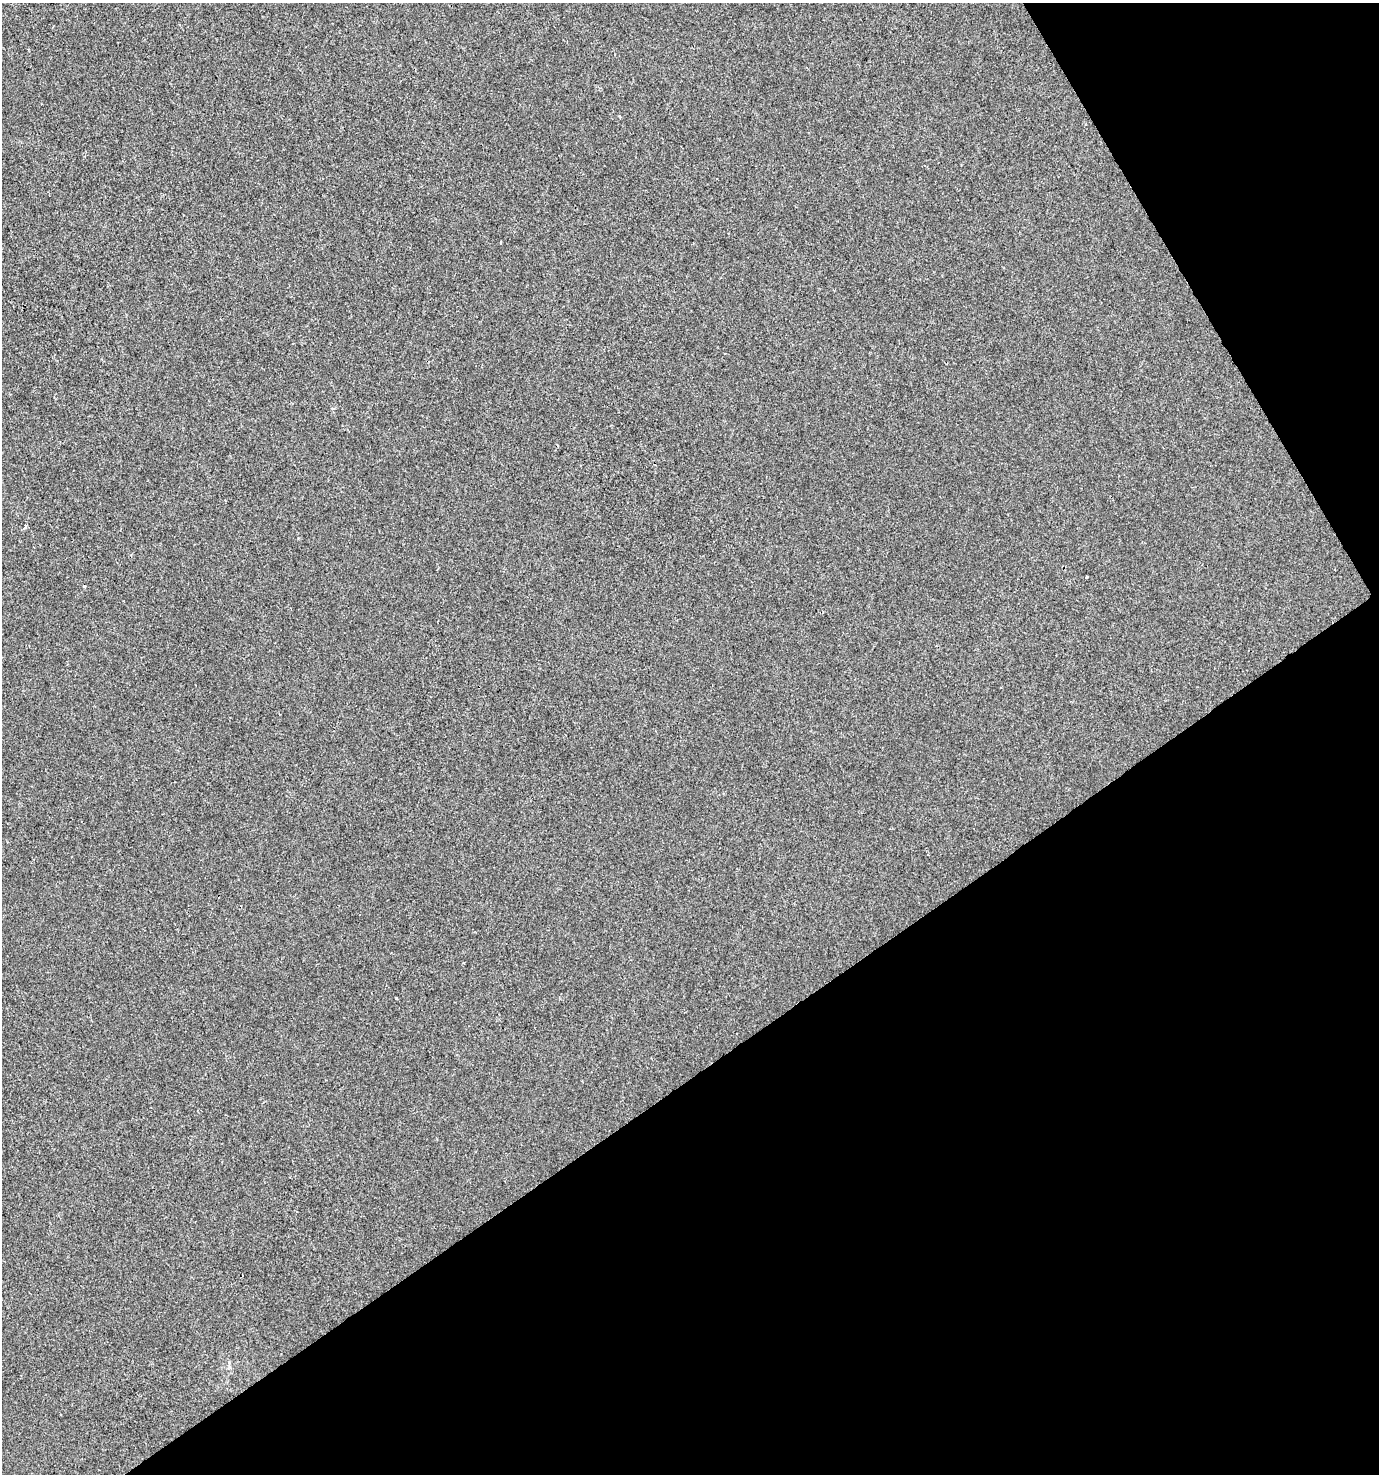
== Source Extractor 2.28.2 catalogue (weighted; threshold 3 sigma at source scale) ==
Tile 12 of 4 x 4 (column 4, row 3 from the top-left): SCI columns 4248-5624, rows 1476-2947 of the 5803 x 5892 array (HDU 1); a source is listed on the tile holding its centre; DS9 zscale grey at full resolution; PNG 1381 x 1476 px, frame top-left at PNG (2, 3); no overlay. Shown black and unused: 33% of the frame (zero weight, under 2 of 3 exposures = <1% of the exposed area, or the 3 px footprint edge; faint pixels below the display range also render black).
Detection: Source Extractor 2.28.2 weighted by HDU 2 'WHT'; one run over the whole footprint, this tile lists its part. Background 5.08e-05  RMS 0.0042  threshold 0.0189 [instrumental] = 3 sigma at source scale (4.5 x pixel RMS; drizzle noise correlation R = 1.50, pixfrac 1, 0.0396/0.0396 arcsec/px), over >= 5 px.
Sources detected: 5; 1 cosmic-ray / hot-pixel residue — not listed; the other 4 listed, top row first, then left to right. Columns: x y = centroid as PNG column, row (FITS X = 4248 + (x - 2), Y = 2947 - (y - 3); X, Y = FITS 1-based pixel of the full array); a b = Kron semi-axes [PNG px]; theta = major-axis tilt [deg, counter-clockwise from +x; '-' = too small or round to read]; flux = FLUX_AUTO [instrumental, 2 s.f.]
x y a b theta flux
501 242 3 3 - 0.59
24 527 5 3 - 2.1
1087 577 3 3 - 0.82
396 998 3 2 - 0.61